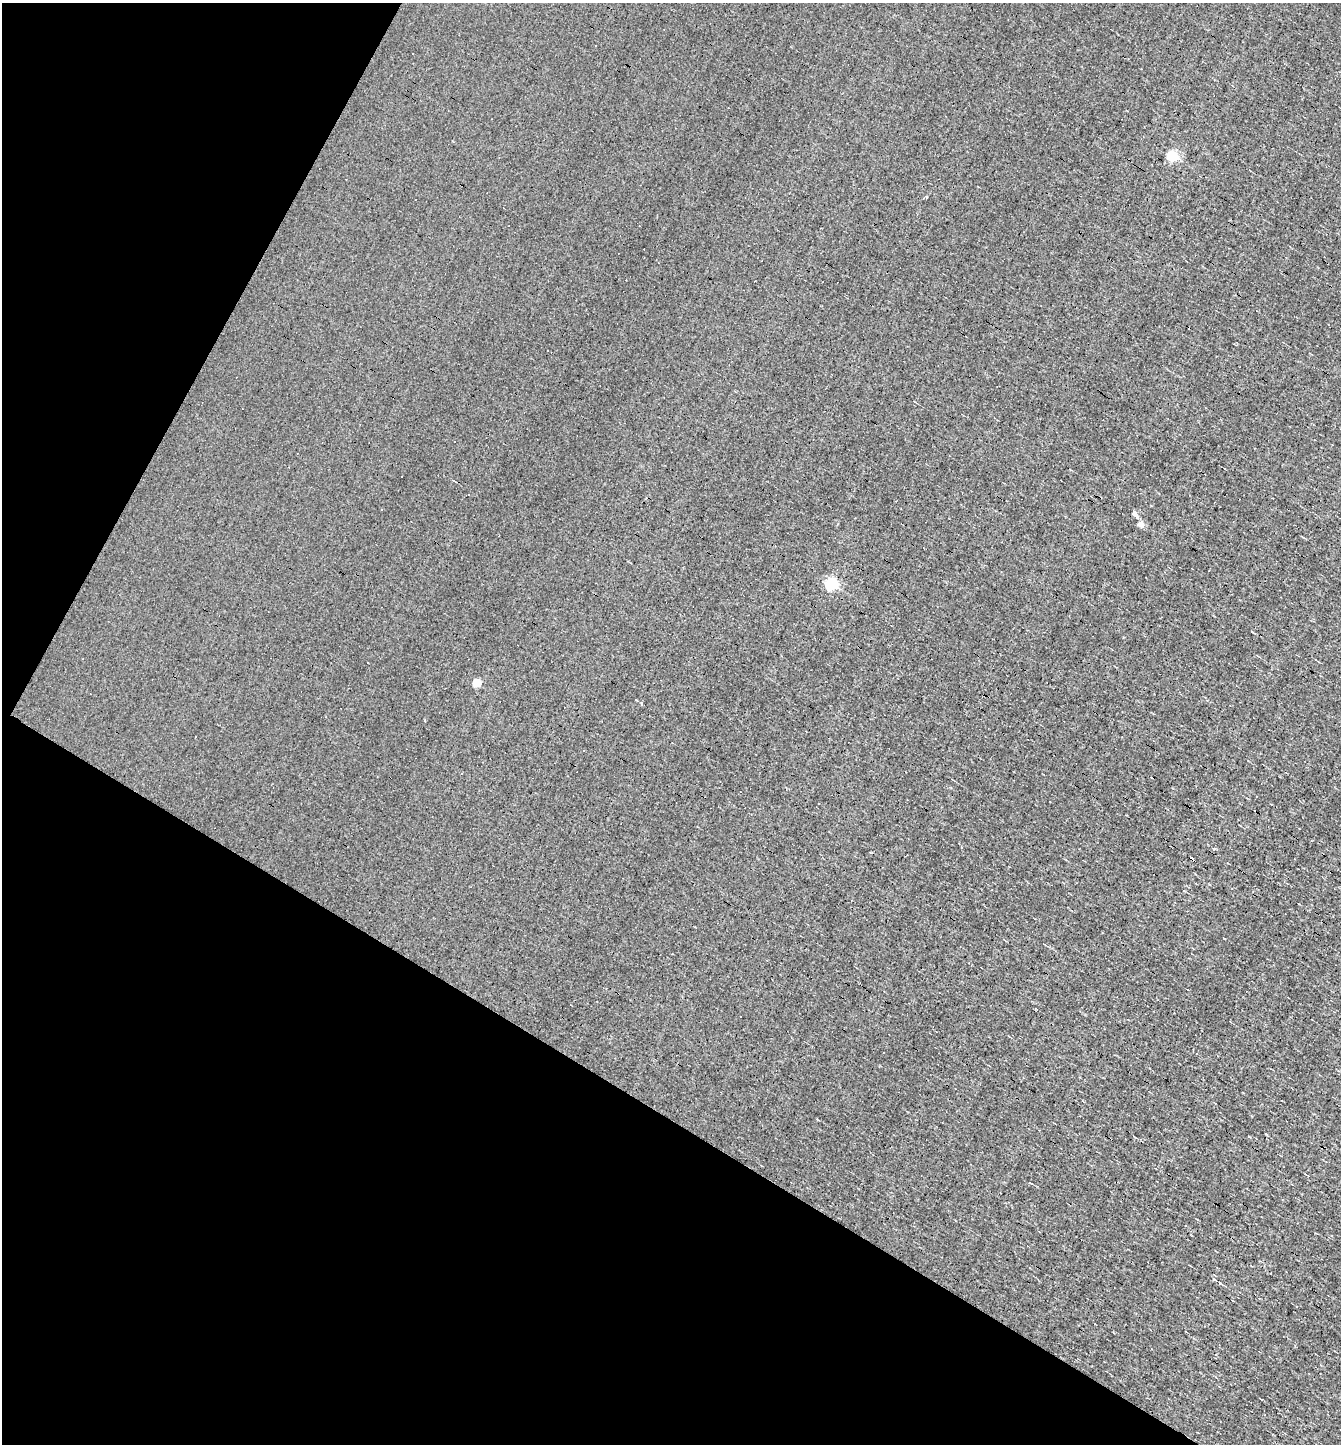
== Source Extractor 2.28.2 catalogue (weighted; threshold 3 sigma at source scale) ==
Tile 9 of 4 x 4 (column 1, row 3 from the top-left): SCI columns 138-1476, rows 1443-2884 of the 5770 x 5767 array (HDU 1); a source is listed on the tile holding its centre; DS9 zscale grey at full resolution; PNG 1343 x 1446 px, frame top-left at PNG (2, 3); no overlay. Shown black and unused: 30% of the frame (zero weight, under 3 of 4 exposures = <1% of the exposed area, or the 3 px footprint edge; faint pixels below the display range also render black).
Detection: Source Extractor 2.28.2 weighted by HDU 2 'WHT'; one run over the whole footprint, this tile lists its part. Background -6.74e-04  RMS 0.038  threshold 0.171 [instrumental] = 3 sigma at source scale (4.5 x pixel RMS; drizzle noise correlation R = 1.50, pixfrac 1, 0.05/0.05 arcsec/px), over >= 5 px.
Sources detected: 26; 13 cosmic-ray / hot-pixel residue — not listed; the other 13 listed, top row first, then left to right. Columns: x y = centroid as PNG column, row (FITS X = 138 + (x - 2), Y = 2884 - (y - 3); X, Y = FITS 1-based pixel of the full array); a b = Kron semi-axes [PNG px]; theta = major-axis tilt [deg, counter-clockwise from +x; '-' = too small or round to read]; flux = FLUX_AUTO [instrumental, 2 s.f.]
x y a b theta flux
1172 156 5 5 - 380
927 197 3 3 - 8.1
381 509 3 2 - 7.6
1134 513 5 4 - 14
1136 517 4 4 - 6.9
1140 524 5 4 - 48
831 584 5 5 - 680
1251 632 3 3 - 24
477 682 5 5 - 130
818 804 3 2 - 4.6
961 847 4 3 - 2.9
1213 848 3 3 - 20
1214 1279 8 4 -35 6.3
Unlisted compact peaks at least as high as the median listed source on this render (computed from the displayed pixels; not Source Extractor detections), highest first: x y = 641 703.